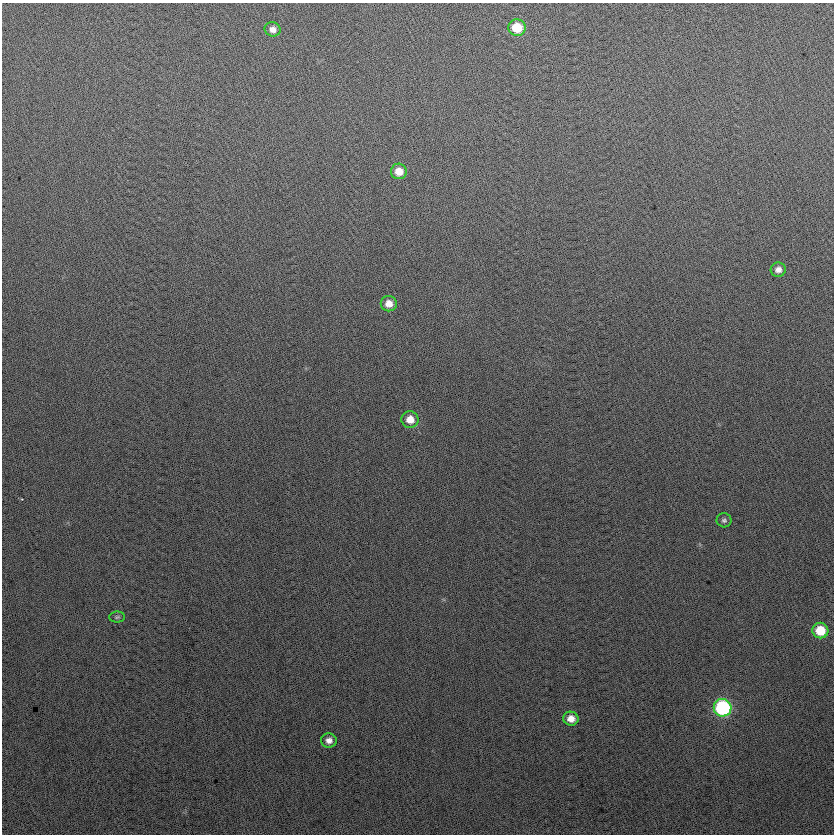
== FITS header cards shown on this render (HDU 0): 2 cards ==
NAXIS1  =                  832
NAXIS2  =                  832

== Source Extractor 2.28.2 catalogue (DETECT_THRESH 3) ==
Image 832 x 832 px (HDU 0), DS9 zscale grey, 1 PNG px = 1 image px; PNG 836 x 836 px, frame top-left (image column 1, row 832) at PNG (2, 3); each listed source drawn as its Kron ellipse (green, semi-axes under 4 px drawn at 4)
Background 22.1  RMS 14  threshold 42.2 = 3 sigma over >= 5 px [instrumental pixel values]
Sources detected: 12; all 12 listed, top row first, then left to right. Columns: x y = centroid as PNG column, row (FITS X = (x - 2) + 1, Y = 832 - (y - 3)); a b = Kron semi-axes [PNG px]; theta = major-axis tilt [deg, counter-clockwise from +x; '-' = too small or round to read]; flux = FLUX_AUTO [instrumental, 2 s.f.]
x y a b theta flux
517 28 9 8 - 29000
273 29 8 7 - 5700
399 171 8 7 - 12000
778 270 7 7 - 5900
389 304 8 7 - 9400
410 419 8 8 - 11000
724 520 7 7 - 2500
117 617 8 5 2 1800
820 631 8 8 - 25000
723 708 9 8 - 130000
571 719 7 7 - 8900
329 740 8 7 - 5700